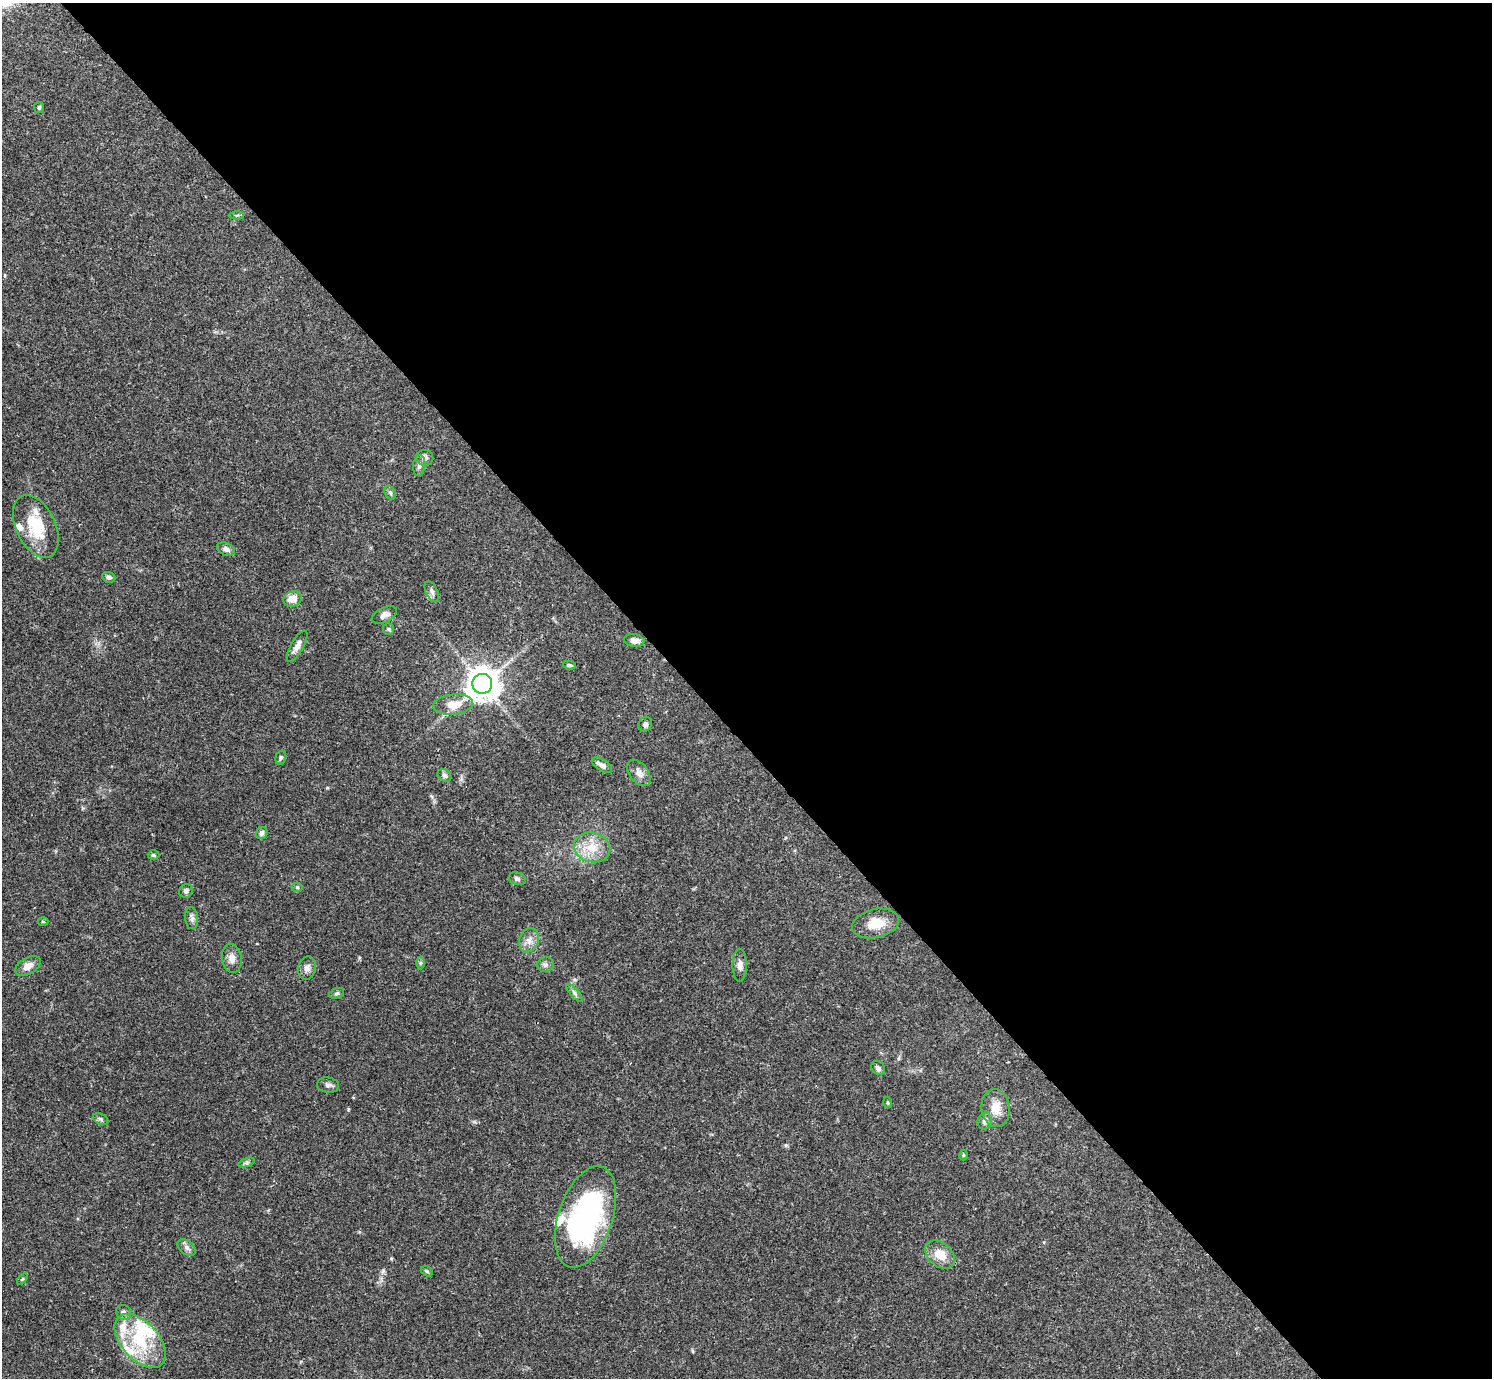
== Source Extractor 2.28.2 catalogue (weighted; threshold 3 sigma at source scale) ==
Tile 8 of 4 x 4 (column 4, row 2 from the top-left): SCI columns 4469-5958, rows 2909-4284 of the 5961 x 5958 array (HDU 1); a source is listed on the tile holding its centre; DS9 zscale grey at full resolution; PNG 1494 x 1380 px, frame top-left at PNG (2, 3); each listed source drawn as its Kron ellipse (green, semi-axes under 4 px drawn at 4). Shown black and unused: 54% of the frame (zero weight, under 3 of 4 exposures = <1% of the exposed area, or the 3 px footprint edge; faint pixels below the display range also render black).
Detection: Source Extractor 2.28.2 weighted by HDU 2 'WHT'; one run over the whole footprint, this tile lists its part. Background 0.0413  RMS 0.0026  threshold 0.0118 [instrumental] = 3 sigma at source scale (4.5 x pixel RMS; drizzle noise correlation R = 1.50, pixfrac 1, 0.05/0.05 arcsec/px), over >= 5 px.
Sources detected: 61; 6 inside a brighter listed object's ellipse — not listed separately; the other 55 listed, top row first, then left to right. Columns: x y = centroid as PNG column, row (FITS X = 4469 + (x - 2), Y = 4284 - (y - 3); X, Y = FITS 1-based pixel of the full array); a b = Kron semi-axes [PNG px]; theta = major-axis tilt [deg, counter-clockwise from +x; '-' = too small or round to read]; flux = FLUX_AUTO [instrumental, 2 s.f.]
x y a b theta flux
39 107 5 5 - 0.46
237 215 7 4 1 0.41
425 458 8 8 - 0.94
419 466 10 6 82 0.9
390 493 7 5 -60 0.53
36 526 33 19 -65 11
226 549 9 6 -23 1.1
109 577 7 5 -18 0.63
432 592 11 6 -65 0.96
292 599 9 7 20 3.1
384 615 13 7 25 1.6
388 629 6 5 - 0.44
634 640 10 6 -8 1.6
297 646 17 6 61 1.7
569 665 6 4 -9 0.47
482 684 10 10 - 450
453 704 20 10 6 4.4
645 724 7 6 - 0.75
281 757 7 5 74 0.45
602 765 11 6 -31 1.3
639 773 15 9 -52 1.7
444 775 7 5 -34 0.74
262 833 6 5 - 0.76
592 847 18 14 -14 5.2
153 855 6 5 - 0.32
517 879 8 6 -17 0.69
297 887 5 5 - 0.34
186 891 7 6 - 0.72
192 918 11 6 -83 0.93
43 922 5 3 - 0.29
876 923 24 14 12 5.3
529 940 12 9 68 1.9
232 958 15 9 -81 1.8
421 963 6 4 89 0.36
545 965 8 7 - 0.84
740 965 16 7 -89 1.5
28 966 14 8 30 2.1
307 968 12 9 73 1.5
337 993 8 5 19 0.5
574 993 11 4 -48 0.7
878 1068 7 6 - 0.84
328 1085 11 7 -8 0.9
888 1102 6 3 -71 0.3
996 1108 19 14 -82 3.8
101 1119 8 5 -28 0.56
985 1121 8 7 - 0.96
963 1155 5 3 - 0.24
246 1163 8 4 19 0.5
586 1217 53 27 71 58
187 1248 10 7 -40 1.1
940 1255 17 11 -41 4.3
427 1271 6 4 -31 0.37
22 1279 6 3 52 0.28
124 1312 8 7 - 0.85
140 1341 32 19 -48 13